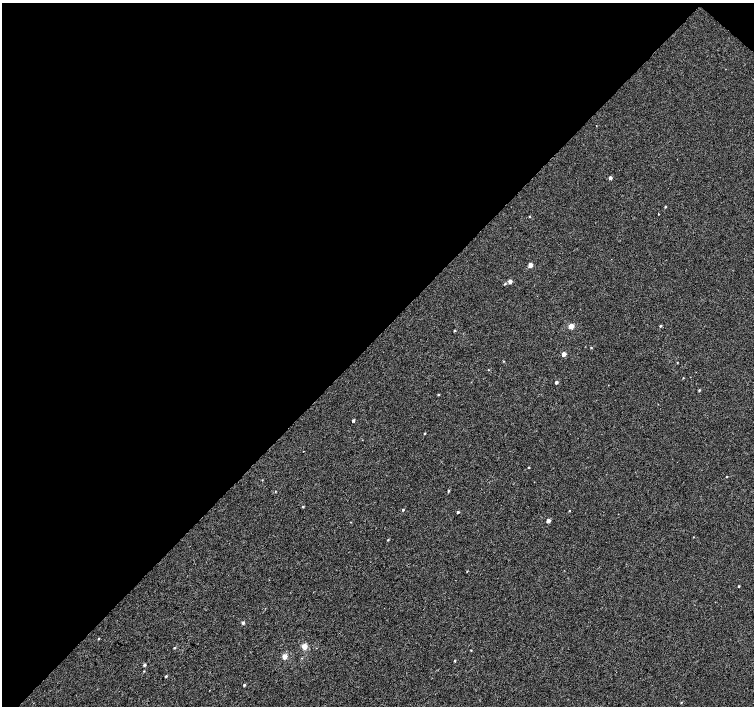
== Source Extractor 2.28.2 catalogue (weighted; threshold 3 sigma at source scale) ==
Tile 2 of 4 x 4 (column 2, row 1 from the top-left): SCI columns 1511-3013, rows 4454-5861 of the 6023 x 6028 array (HDU 1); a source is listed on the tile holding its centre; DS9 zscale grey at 2 x 2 block average (1 PNG px = mean of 2 x 2 image px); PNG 756 x 708 px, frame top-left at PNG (2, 3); no overlay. Shown black and unused: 48% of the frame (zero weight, under 3 of 4 exposures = <1% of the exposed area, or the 3 px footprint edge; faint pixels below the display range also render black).
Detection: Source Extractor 2.28.2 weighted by HDU 2 'WHT'; one run over the whole footprint, this tile lists its part. Background 2.34e-04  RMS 0.0024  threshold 0.0107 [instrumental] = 3 sigma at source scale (4.5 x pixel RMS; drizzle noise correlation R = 1.50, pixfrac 1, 0.0396/0.0396 arcsec/px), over >= 5 px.
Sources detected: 43; all 43 listed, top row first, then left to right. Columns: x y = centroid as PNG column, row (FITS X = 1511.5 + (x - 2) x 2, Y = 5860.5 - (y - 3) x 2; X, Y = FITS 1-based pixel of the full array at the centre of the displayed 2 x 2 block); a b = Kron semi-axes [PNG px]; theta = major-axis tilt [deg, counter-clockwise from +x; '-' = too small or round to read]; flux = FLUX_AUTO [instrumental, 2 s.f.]
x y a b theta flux
610 178 3 3 - 1.4
665 207 2 2 - 0.49
658 214 3 2 - 0.21
530 217 2 2 - 0.29
530 265 3 3 - 4.5
510 281 3 3 - 2.8
505 283 3 3 - 0.5
571 326 3 3 - 8.8
660 326 3 2 - 0.67
454 330 3 2 - 0.37
591 347 2 2 - 0.4
564 354 3 2 - 4.6
504 361 3 2 - 0.25
677 363 3 2 - 0.25
488 370 2 2 - 0.26
683 378 2 2 - 0.25
556 382 2 2 - 1.6
699 390 3 2 - 0.53
438 394 3 2 - 0.45
353 420 2 2 - 1.2
425 433 2 2 - 0.38
529 467 2 2 - 0.32
727 477 2 2 - 0.25
448 491 3 2 - 0.52
303 506 2 2 - 0.5
403 510 2 2 - 0.47
458 512 3 2 - 0.62
548 521 3 2 - 2.9
388 540 2 2 - 0.36
467 571 2 2 - 0.29
739 586 3 2 - 0.41
243 622 3 3 - 1.1
98 639 3 2 - 0.3
304 646 3 3 - 11
174 648 2 2 - 0.41
471 650 2 2 - 0.29
285 657 3 3 - 7.1
455 661 3 2 - 0.44
144 665 3 3 - 0.93
144 671 3 2 - 0.24
166 676 3 2 - 0.55
244 685 3 2 - 0.7
681 702 2 2 - 0.34